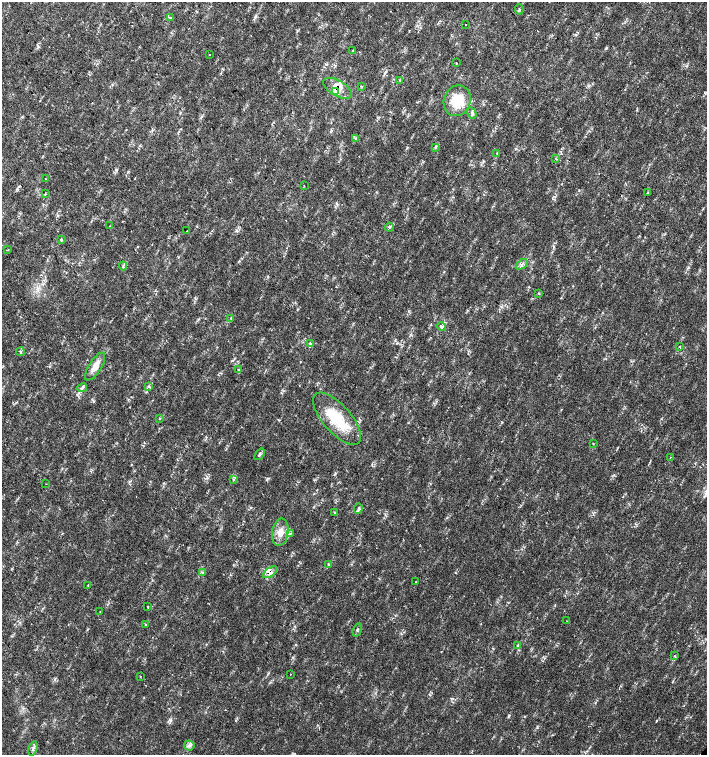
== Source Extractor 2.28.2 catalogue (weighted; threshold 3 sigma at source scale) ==
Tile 11 of 4 x 4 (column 3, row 3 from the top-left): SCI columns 3044-4453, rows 1506-3010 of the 6023 x 6029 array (HDU 1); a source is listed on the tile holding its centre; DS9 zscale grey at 2 x 2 block average (1 PNG px = mean of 2 x 2 image px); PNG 709 x 757 px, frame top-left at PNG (2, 2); each listed source drawn as its Kron ellipse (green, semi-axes under 4 px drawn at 4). Shown black and unused: <1% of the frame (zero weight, under 2 of 3 exposures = <1% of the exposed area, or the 3 px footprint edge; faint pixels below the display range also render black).
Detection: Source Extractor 2.28.2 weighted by HDU 2 'WHT'; one run over the whole footprint, this tile lists its part. Background 0.0178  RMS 0.0029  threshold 0.0129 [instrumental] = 3 sigma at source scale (4.5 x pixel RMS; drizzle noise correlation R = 1.50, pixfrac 1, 0.0396/0.0396 arcsec/px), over >= 5 px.
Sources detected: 68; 1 inside a brighter object's white glare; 1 cosmic-ray / hot-pixel residue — neither listed nor drawn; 2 inside a brighter listed object's ellipse — not listed separately; the other 64 listed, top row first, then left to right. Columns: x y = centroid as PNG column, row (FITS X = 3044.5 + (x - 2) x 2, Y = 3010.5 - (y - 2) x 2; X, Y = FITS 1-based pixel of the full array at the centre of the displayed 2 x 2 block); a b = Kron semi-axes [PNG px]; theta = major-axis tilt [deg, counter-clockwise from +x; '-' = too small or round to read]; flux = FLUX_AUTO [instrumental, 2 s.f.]
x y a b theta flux
519 9 5 2 - 0.65
171 18 2 2 - 0.39
465 24 2 2 - 0.83
353 51 3 2 - 0.5
209 55 2 2 - 0.43
456 63 2 2 - 1.1
400 80 3 2 - 0.57
361 86 4 2 - 0.39
337 88 16 7 -30 7.7
335 91 3 3 - 9.6
457 101 16 13 68 17
472 113 6 3 -57 1.4
355 138 3 2 - 0.54
435 147 4 3 - 0.72
497 153 2 2 - 0.42
556 159 3 2 - 0.38
46 179 2 2 - 0.28
304 186 3 2 - 0.3
647 193 4 2 - 0.47
45 194 3 2 - 0.48
110 226 2 2 - 0.25
389 227 4 3 - 1
187 231 2 2 - 0.47
61 240 3 3 - 0.7
8 250 2 2 - 0.45
522 264 7 2 37 1.2
123 266 4 2 - 0.78
539 294 3 2 - 0.4
231 318 3 2 - 0.52
441 326 5 3 - 1.6
310 343 3 3 - 0.9
680 347 2 2 - 0.53
20 352 4 3 - 0.74
95 367 16 6 58 5.7
239 370 3 2 - 0.53
148 386 3 3 - 0.7
82 388 5 3 - 1.1
160 418 3 2 - 0.5
337 419 32 14 -48 28
593 444 2 2 - 0.73
259 454 6 3 52 1.2
670 457 2 2 - 0.55
233 479 3 2 - 0.37
46 484 2 2 - 0.22
358 509 5 3 - 1.1
335 512 2 2 - 0.77
280 532 14 8 81 6.7
290 533 3 3 - 0.69
329 564 3 2 - 0.56
203 572 3 2 - 0.51
270 572 8 3 34 2.5
416 582 2 2 - 0.37
88 586 3 2 - 0.4
148 607 2 2 - 0.83
100 611 2 2 - 0.3
567 621 2 2 - 0.24
145 624 2 2 - 0.42
357 630 7 2 73 1
517 645 3 2 - 0.4
675 656 3 2 - 0.45
290 674 2 2 - 0.49
140 676 2 2 - 0.4
189 745 5 5 - 1.8
33 749 7 3 74 1.6
Overlapping masked pixels (flux is a lower limit): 3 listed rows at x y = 337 88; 335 91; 270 572
Diffuse or blended objects may show on this block-average render without a row.